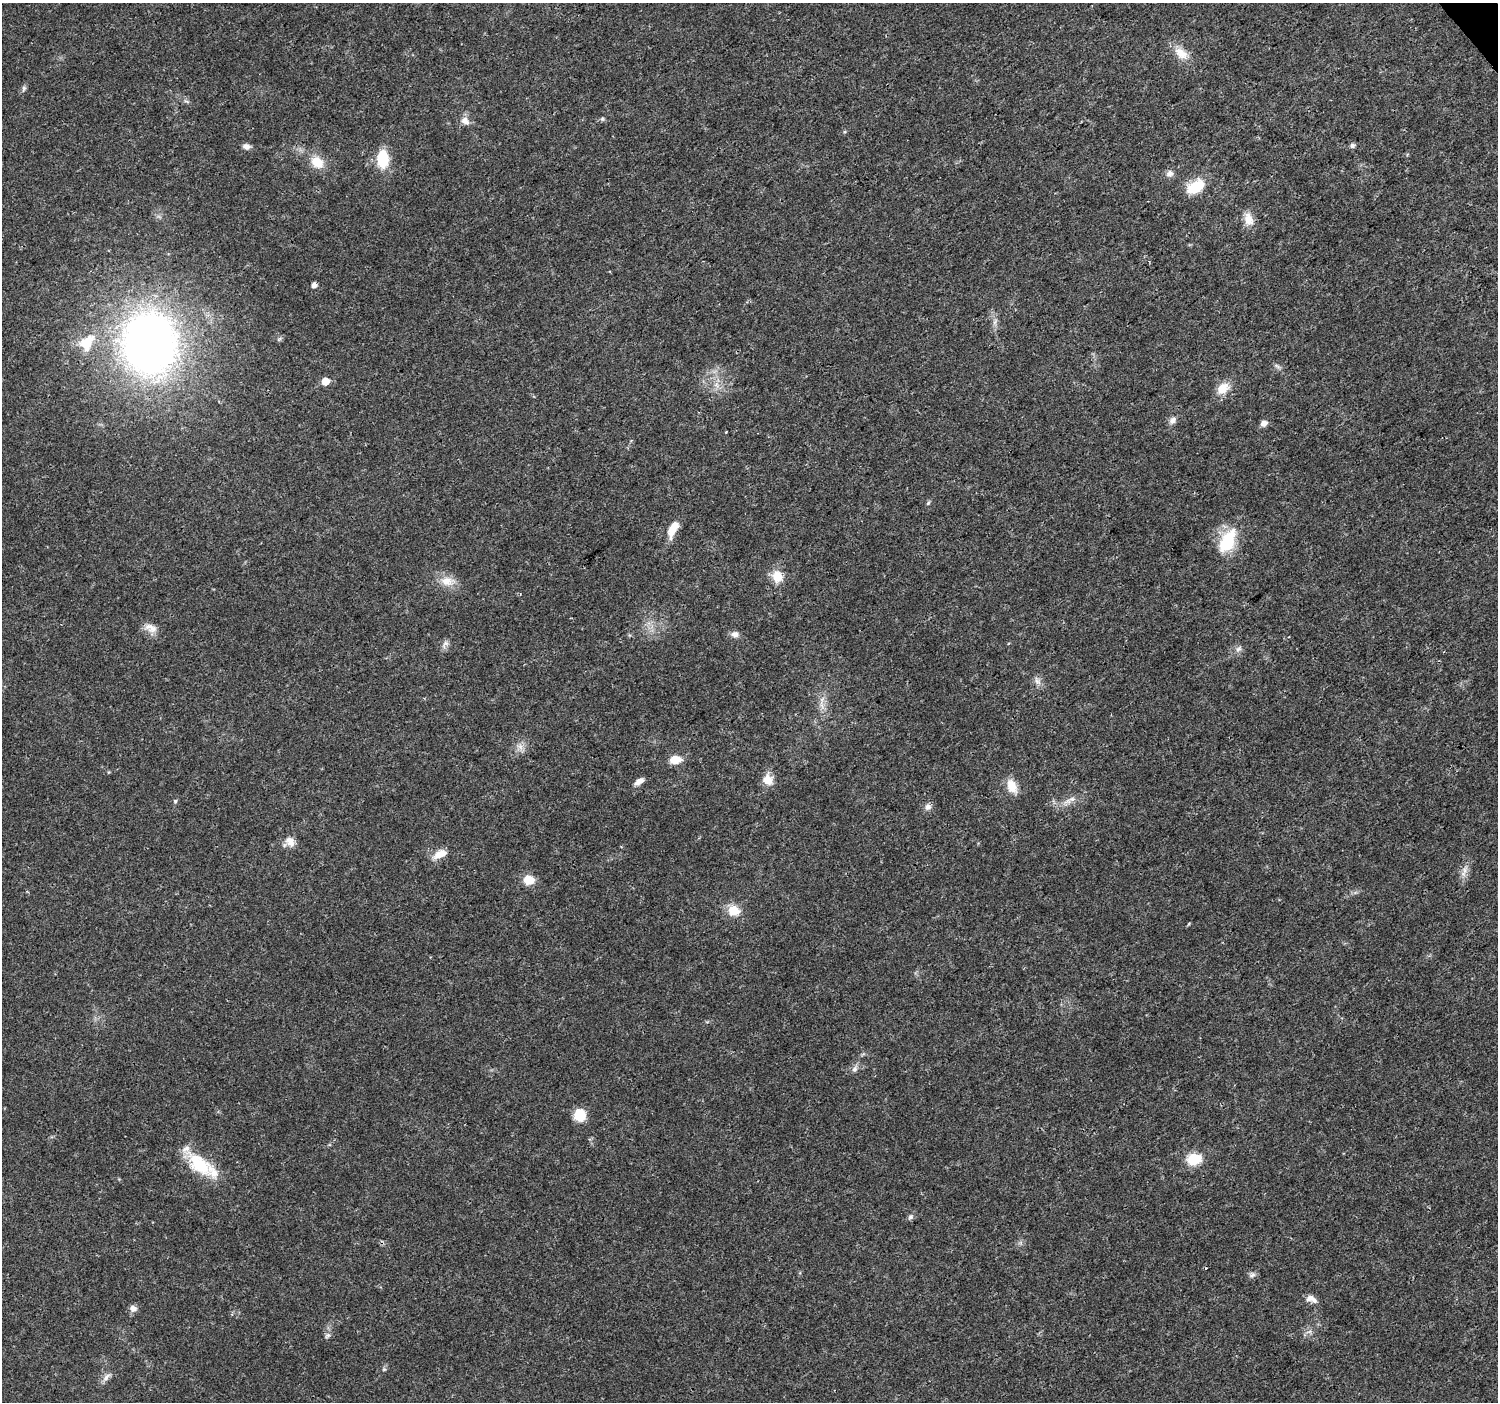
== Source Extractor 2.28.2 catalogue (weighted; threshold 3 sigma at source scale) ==
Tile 10 of 4 x 4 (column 2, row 3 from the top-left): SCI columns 1505-3000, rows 1604-3003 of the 5995 x 5943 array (HDU 1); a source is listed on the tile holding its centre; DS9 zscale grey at full resolution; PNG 1500 x 1404 px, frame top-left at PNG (2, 3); no overlay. Shown black and unused: <1% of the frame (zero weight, under 3 of 4 exposures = <1% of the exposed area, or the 3 px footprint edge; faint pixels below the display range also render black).
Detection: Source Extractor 2.28.2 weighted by HDU 2 'WHT'; one run over the whole footprint, this tile lists its part. Background 0.0244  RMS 0.0022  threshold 0.00978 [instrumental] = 3 sigma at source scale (4.5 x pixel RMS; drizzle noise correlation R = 1.50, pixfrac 1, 0.0396/0.0396 arcsec/px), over >= 5 px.
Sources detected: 63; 1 inside a brighter object's white glare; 1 cosmic-ray / hot-pixel residue — not listed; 3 inside a brighter listed object's ellipse — not listed separately; the other 58 listed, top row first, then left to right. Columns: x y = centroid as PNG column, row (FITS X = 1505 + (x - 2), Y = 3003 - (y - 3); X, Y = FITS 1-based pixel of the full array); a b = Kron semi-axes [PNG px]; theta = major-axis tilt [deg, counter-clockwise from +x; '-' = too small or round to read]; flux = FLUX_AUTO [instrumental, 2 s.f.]
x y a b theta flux
1181 53 22 12 -42 3.2
24 89 10 5 80 0.54
602 119 6 4 45 0.33
465 121 12 9 -34 1.5
1352 145 6 5 - 0.62
246 146 9 7 -3 0.95
383 159 18 12 89 7.1
317 162 17 13 -37 3.8
1169 174 10 9 - 0.99
1196 187 19 12 29 6.8
1248 219 18 12 -72 2.5
314 285 5 5 - 1.1
995 322 7 4 71 0.56
279 339 8 4 37 0.38
87 343 28 19 57 6.3
149 343 48 41 -86 150
1277 366 10 4 -35 0.53
325 381 6 6 - 2.7
716 385 7 6 - 0.9
1223 388 17 12 42 3.2
1173 420 10 7 51 1
1264 423 8 7 - 1.1
928 503 6 4 46 0.33
673 529 19 8 62 3.7
1227 542 30 16 64 10
777 576 15 13 -76 3.3
447 581 21 12 -1 3.1
151 628 18 10 -26 2
735 634 9 8 - 1.1
446 643 8 6 -14 0.69
1239 649 10 6 44 0.75
1037 681 14 6 -61 0.99
822 705 12 4 -79 1.1
520 747 8 7 - 1
675 760 12 8 7 3.5
767 779 15 13 -83 2.5
639 781 11 6 30 1.3
1012 786 18 11 -66 3.2
1071 800 17 7 27 1.7
175 801 5 5 - 0.34
928 807 9 8 - 1
290 841 14 11 -62 1.9
440 854 19 10 24 2.6
1465 870 11 8 -75 1.3
529 880 12 10 -8 3.2
733 910 15 13 -11 3.5
855 1069 9 7 51 0.8
580 1115 14 12 -84 4
1194 1159 7 6 - 26
201 1166 30 23 -27 8.7
910 1217 8 6 17 0.53
1206 1268 3 3 - 0.19
1252 1275 9 7 43 0.73
1310 1298 12 8 2 1.2
133 1308 9 8 - 1.1
327 1335 8 6 26 0.54
384 1369 5 5 - 0.31
106 1377 15 7 49 1.2